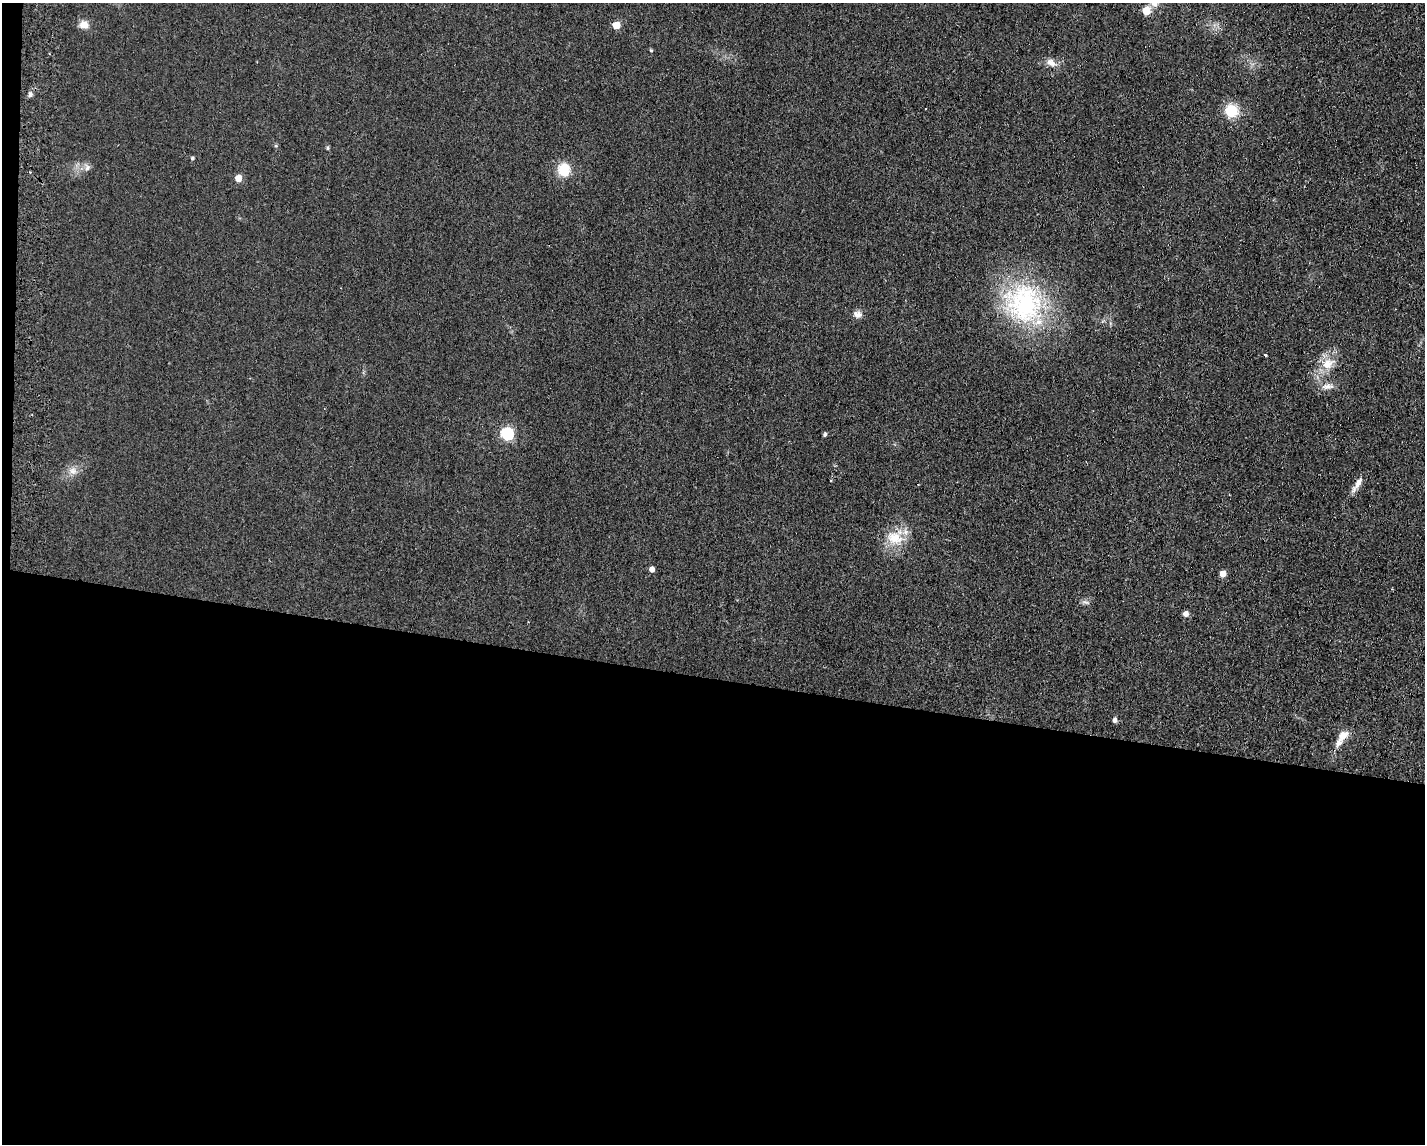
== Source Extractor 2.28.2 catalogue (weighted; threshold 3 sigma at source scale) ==
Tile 10 of 3 x 4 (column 1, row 4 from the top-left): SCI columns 2591-4013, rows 47-1188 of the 7006 x 4818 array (HDU 1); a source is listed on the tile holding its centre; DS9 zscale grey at full resolution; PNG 1427 x 1146 px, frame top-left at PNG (2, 3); no overlay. Shown black and unused: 41% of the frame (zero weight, under 2 of 3 exposures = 3% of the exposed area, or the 3 px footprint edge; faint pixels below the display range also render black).
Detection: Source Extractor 2.28.2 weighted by HDU 2 'WHT'; one run over the whole footprint, this tile lists its part. Background 0.0455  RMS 0.0084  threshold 0.0379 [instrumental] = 3 sigma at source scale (4.5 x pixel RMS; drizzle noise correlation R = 1.50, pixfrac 1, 0.05/0.05 arcsec/px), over >= 5 px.
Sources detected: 32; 1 inside a brighter listed object's ellipse — not listed separately; the other 31 listed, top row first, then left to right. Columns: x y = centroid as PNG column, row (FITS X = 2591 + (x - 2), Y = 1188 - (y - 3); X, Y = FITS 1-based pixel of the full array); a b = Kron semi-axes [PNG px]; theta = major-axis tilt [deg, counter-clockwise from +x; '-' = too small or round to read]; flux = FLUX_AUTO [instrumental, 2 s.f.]
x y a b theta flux
1154 4 10 9 - 4.5
1146 11 5 5 - 30
84 24 12 10 0 6.2
616 25 5 5 - 21
651 50 5 4 - 0.99
1051 63 15 9 -32 6.2
30 94 7 6 - 2.2
1231 111 14 13 - 24
276 146 6 3 -18 0.96
328 148 5 4 - 1.3
192 158 5 4 - 1.3
87 167 9 8 - 3.5
564 170 9 9 - 27
30 172 3 3 - 0.66
238 178 5 4 - 14
1024 303 57 51 -49 130
857 314 12 9 -9 4.5
1265 355 3 3 - 1.9
1328 364 20 13 30 15
1327 386 17 7 3 5.9
507 434 6 6 - 100
825 434 5 4 - 1.8
73 471 12 10 -12 6.3
1358 483 19 7 62 6.6
895 537 26 21 4 22
652 569 5 4 - 4.9
1223 574 5 5 - 9
1086 602 13 4 -18 2.3
1185 614 5 5 - 5.3
1115 720 6 5 - 2.9
1343 735 14 9 37 8.4
Overlapping masked pixels (flux is a lower limit): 1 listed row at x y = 616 25
Isophote crosses this tile's border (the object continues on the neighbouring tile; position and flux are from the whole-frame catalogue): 1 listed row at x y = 1154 4